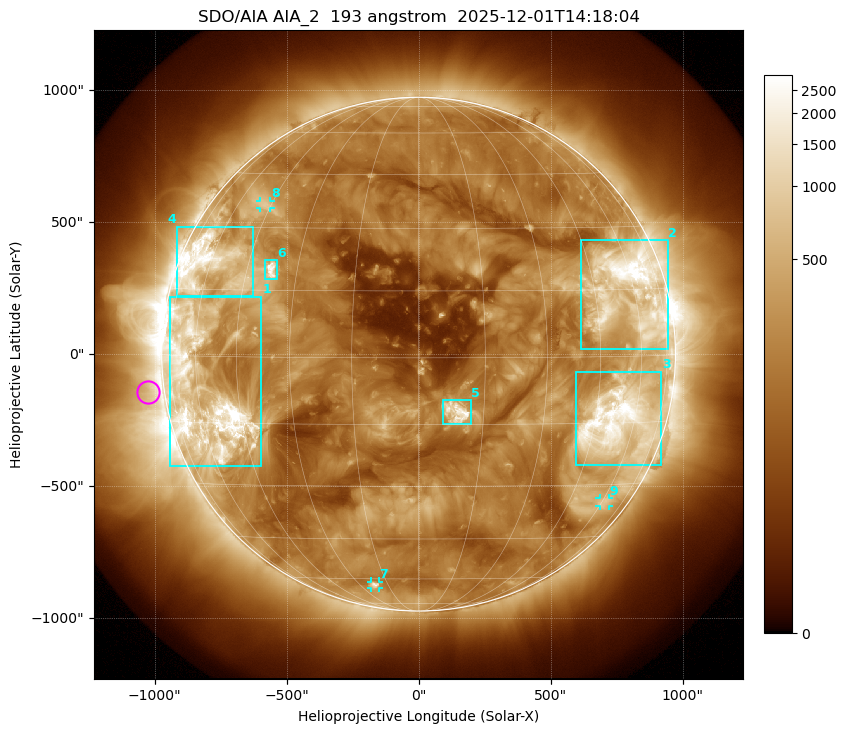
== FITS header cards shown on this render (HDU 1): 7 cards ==
TELESCOP= 'SDO/AIA '           / For AIA: SDO/AIA
INSTRUME= 'AIA_2   '           / For AIA: AIA_ATA1, AIA_ATA2, AIA_ATA3 or AIA_AT
WAVELNTH=                  193 / [angstrom] Wavelength
WAVEUNIT= 'angstrom'           / Wavelength unit: angstrom
DATE-OBS= '2025-12-01T14:18:04.843' / [ISO] Date when observation started; ISO 8
CTYPE1  = 'HPLN-TAN'           / CTYPE1: HPLN
CTYPE2  = 'HPLT-TAN'           / CTYPE2: HPLT

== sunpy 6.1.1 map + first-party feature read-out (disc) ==
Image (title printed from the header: SDO/AIA AIA_2  193 angstrom  2025-12-01T14:18:04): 1024 x 1024 px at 2.4 arcsec/px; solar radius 973 arcsec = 406 px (full disc in frame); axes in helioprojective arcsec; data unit not stated in the header (colour bar unlabelled)
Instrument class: DISC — disc imager (sunpy class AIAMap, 193 A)
Bright regions (active regions / flare kernels): reference = the median radial profile (limb darkening/brightening removed); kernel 9 px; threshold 5 sigma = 516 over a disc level ~189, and >= 1.15x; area >= 12 px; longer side >= 10 px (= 24 arcsec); searched inside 0.97 R_sun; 9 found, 9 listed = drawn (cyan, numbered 1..; 3 of them under ~33 arcsec drawn as corner ticks so the feature stays visible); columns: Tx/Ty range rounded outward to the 5 arcsec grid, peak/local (2 s.f.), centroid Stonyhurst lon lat
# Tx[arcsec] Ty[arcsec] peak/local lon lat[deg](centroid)
1 -945..-595 -425..220 21 -58 -9
2 615..945 20..435 18 +57 +14
3 595..920 -420..-65 15 +53 -15
4 -915..-625 220..485 11 -60 +21
5 90..200 -265..-175 15 +9 -12
6 -585..-535 285..355 13 -37 +20
7 -180..-150 -885..-860 6 -22 -63
8 -600..-560 555..580 3.7 -48 +36
9 685..720 -575..-545 3.6 +61 -35
Off-limb structures (1.02-1.3 R_sun): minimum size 162 px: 4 found; the strongest spans PA ~65..135 deg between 1.02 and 1.3 R_sun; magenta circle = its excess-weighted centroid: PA ~100 deg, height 1.06 R_sun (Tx ~-1025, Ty ~-145 arcsec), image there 2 x the reference